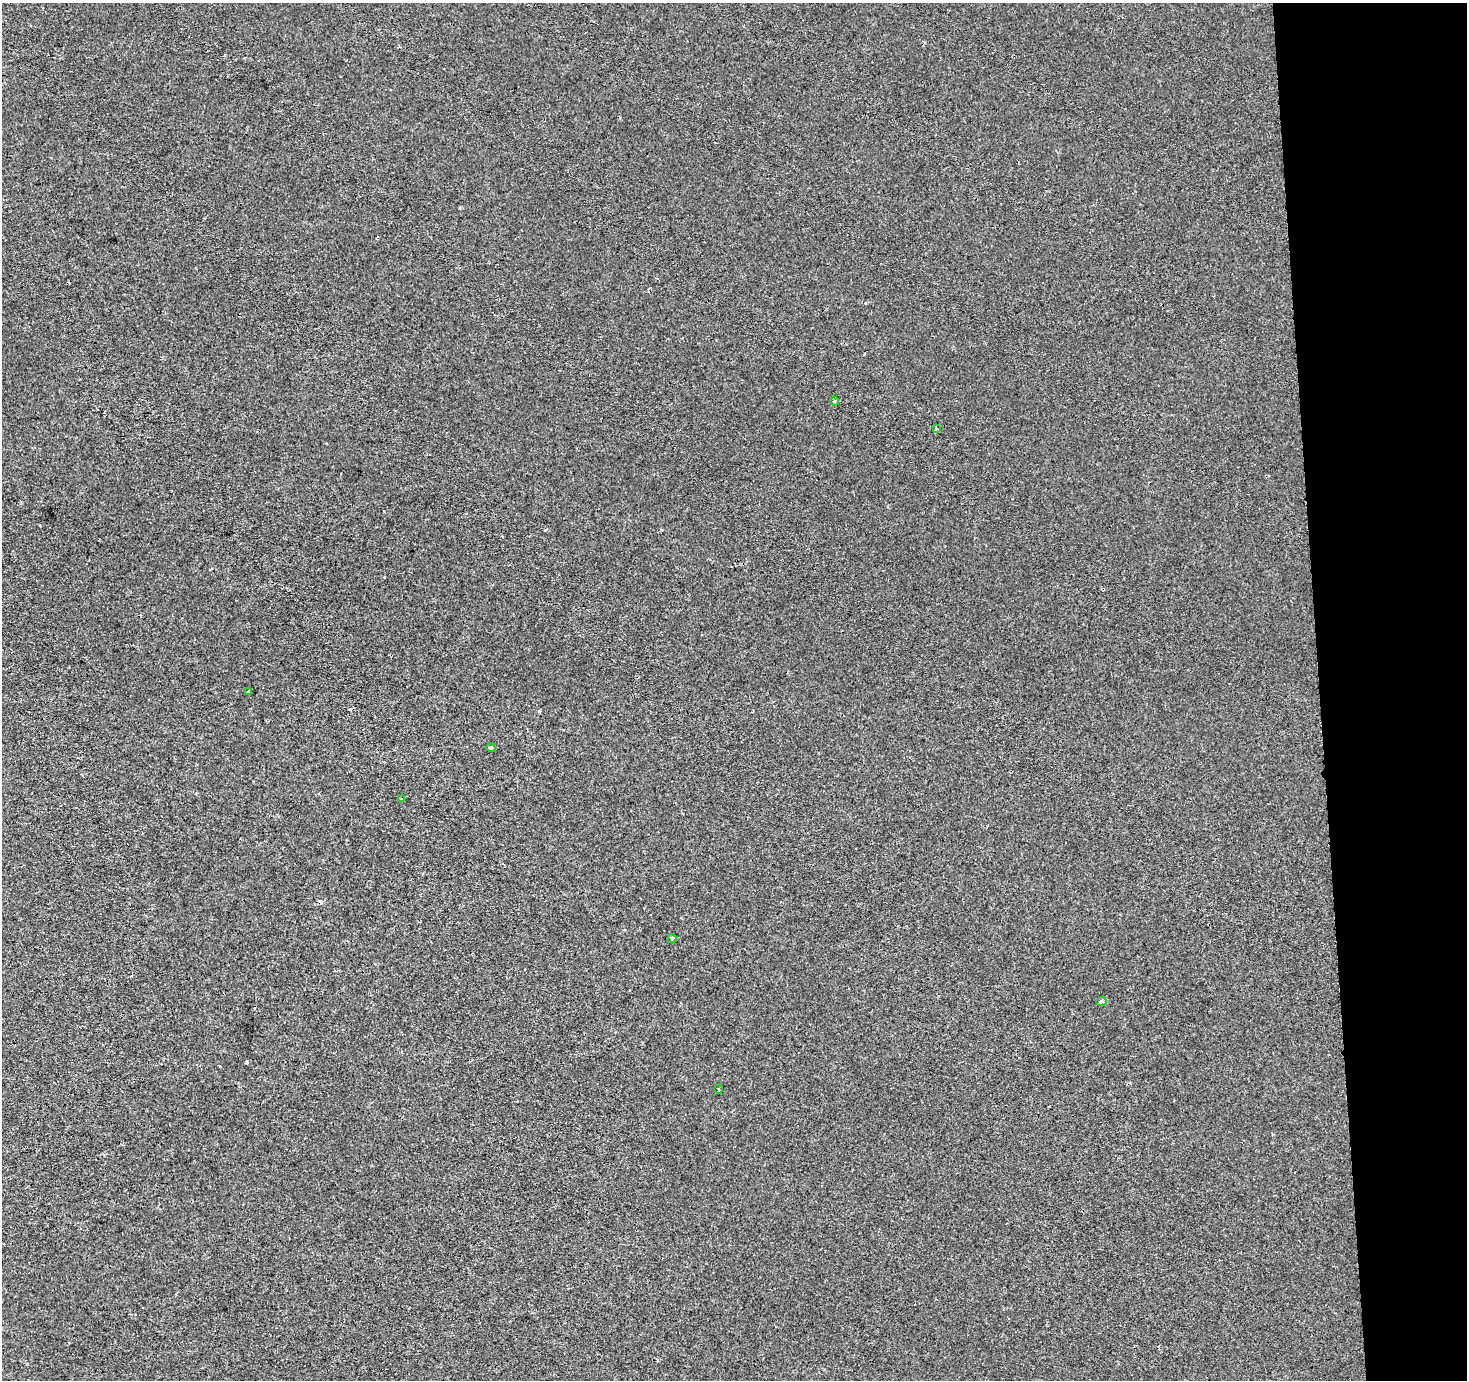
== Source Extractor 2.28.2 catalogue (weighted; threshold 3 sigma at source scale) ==
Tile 6 of 3 x 3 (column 3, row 2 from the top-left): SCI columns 2931-4395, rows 1378-2755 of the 4459 x 4133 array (HDU 1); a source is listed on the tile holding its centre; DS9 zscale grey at full resolution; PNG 1469 x 1382 px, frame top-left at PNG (2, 3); each listed source drawn as its Kron ellipse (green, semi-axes under 4 px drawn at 4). Shown black and unused: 10% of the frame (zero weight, under 2 of 3 exposures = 3% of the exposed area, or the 3 px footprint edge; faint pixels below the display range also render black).
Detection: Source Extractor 2.28.2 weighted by HDU 2 'WHT'; one run over the whole footprint, this tile lists its part. Background -6.25e-04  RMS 0.003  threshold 0.0135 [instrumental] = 3 sigma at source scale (4.5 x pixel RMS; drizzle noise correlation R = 1.50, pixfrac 1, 0.0396/0.0396 arcsec/px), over >= 5 px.
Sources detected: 9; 1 cosmic-ray / hot-pixel residue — neither listed nor drawn; the other 8 listed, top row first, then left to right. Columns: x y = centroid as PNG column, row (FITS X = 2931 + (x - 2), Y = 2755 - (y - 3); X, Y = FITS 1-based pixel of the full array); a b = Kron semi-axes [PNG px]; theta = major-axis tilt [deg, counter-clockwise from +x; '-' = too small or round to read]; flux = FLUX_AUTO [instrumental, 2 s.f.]
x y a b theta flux
834 401 4 3 - 0.54
936 429 3 3 - 0.88
249 691 3 2 - 0.4
491 748 4 3 - 1.3
402 799 3 2 - 0.35
672 938 4 4 - 0.37
1101 1001 5 4 - 0.89
719 1089 5 3 - 0.3